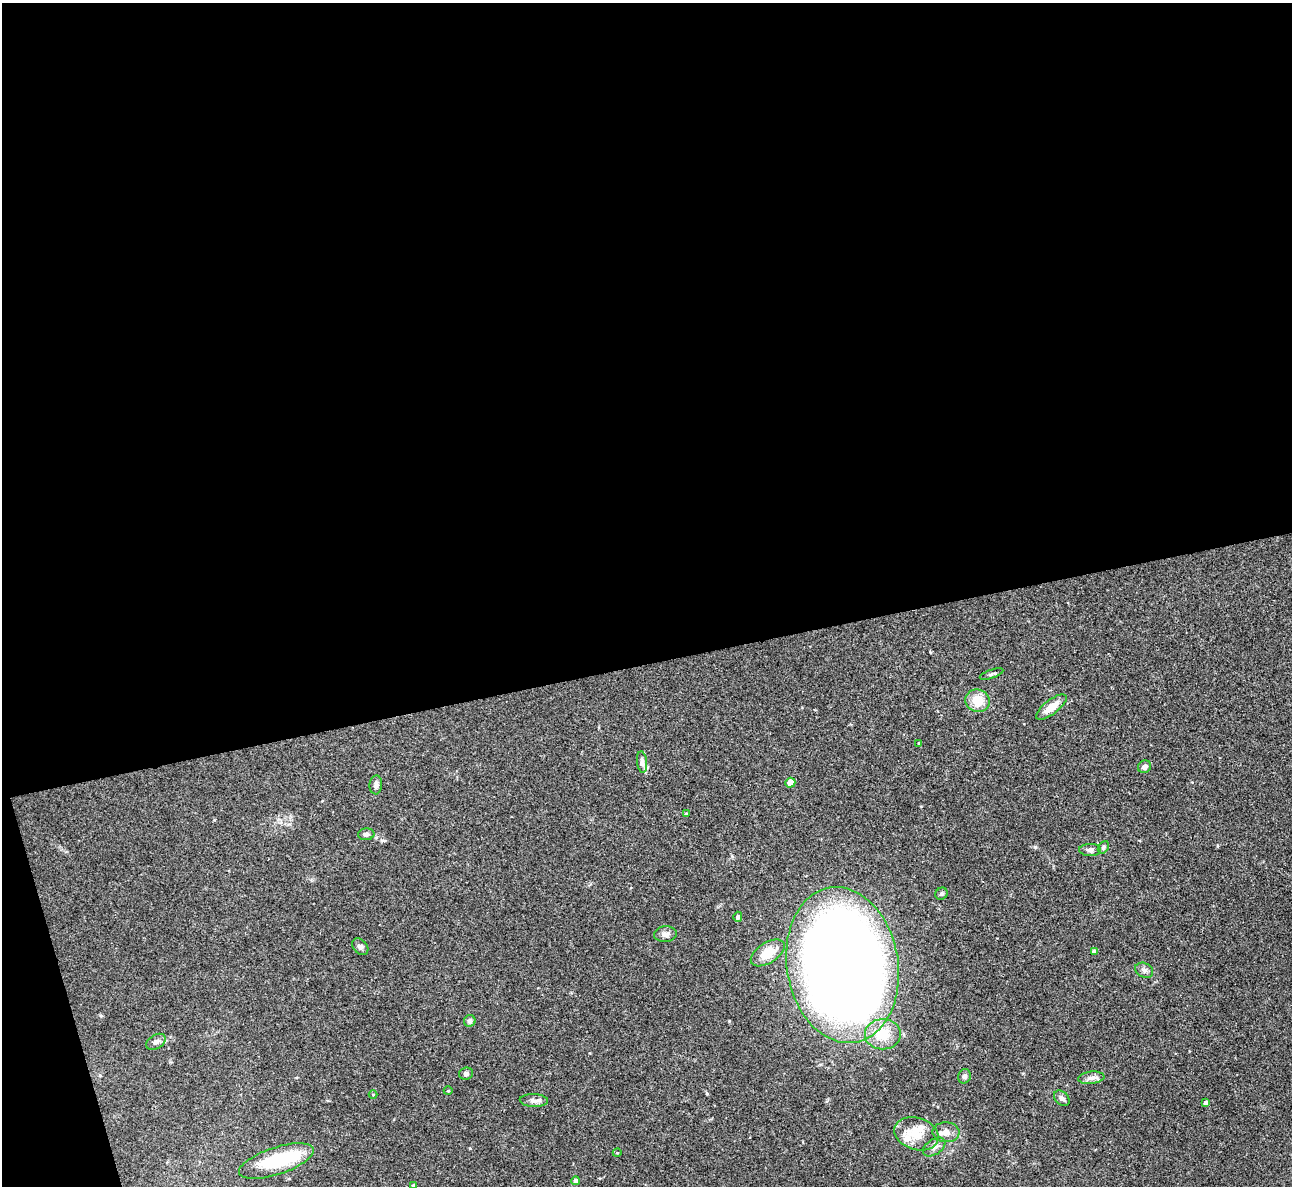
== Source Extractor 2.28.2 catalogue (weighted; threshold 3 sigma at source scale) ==
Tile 1 of 4 x 4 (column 1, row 1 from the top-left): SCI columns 1-1290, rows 3696-4879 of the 5158 x 5143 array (HDU 1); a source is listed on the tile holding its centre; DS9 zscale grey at full resolution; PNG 1294 x 1188 px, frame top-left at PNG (2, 3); each listed source drawn as its Kron ellipse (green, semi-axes under 4 px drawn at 4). Shown black and unused: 58% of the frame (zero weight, under 3 of 4 exposures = <1% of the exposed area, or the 3 px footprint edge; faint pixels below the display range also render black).
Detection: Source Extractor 2.28.2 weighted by HDU 2 'WHT'; one run over the whole footprint, this tile lists its part. Background 0.072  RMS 0.0054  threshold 0.0245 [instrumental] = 3 sigma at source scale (4.5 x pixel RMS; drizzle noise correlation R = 1.50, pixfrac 1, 0.05/0.05 arcsec/px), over >= 5 px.
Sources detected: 41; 1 inside a brighter object's white glare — neither listed nor drawn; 2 inside a brighter listed object's ellipse — not listed separately; the other 38 listed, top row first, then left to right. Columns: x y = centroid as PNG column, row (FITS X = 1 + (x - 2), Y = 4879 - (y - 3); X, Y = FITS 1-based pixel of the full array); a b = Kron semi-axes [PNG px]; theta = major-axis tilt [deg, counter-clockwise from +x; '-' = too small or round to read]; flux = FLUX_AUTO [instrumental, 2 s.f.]
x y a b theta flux
992 674 12 3 18 1.1
978 701 12 11 - 9.3
1051 707 18 7 38 7.4
919 743 3 3 - 0.48
642 762 11 5 -84 1.7
1145 767 7 6 - 2.3
790 783 5 5 - 6.7
376 785 9 6 86 1.8
686 814 4 3 - 0.79
366 834 8 6 3 1.5
1103 847 7 5 56 1.1
1090 850 11 6 -1 1.9
941 894 6 5 - 1
738 917 5 4 - 1.2
665 934 11 8 4 2.3
360 947 9 6 -47 1.7
1094 951 4 4 - 1.4
768 953 19 10 33 11
842 965 78 55 -80 990
1144 970 9 7 -27 1.9
470 1021 6 5 - 1.7
883 1034 18 15 0 12
156 1042 10 7 32 2.1
466 1074 7 6 - 1.3
964 1076 7 6 - 1.6
1091 1078 13 6 7 2.6
448 1091 4 3 - 0.42
373 1094 4 3 - 0.4
1062 1098 9 6 -44 1.8
534 1100 14 6 -2 2.5
1206 1103 4 4 - 1.7
946 1132 13 10 -2 4
916 1134 22 16 -17 11
934 1147 13 7 34 2.7
617 1153 4 3 - 0.42
276 1161 39 13 18 31
576 1181 4 4 - 2
413 1185 4 3 - 0.67
Unlisted compact peaks at least as high as the median listed source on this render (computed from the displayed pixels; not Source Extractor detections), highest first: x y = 1035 847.